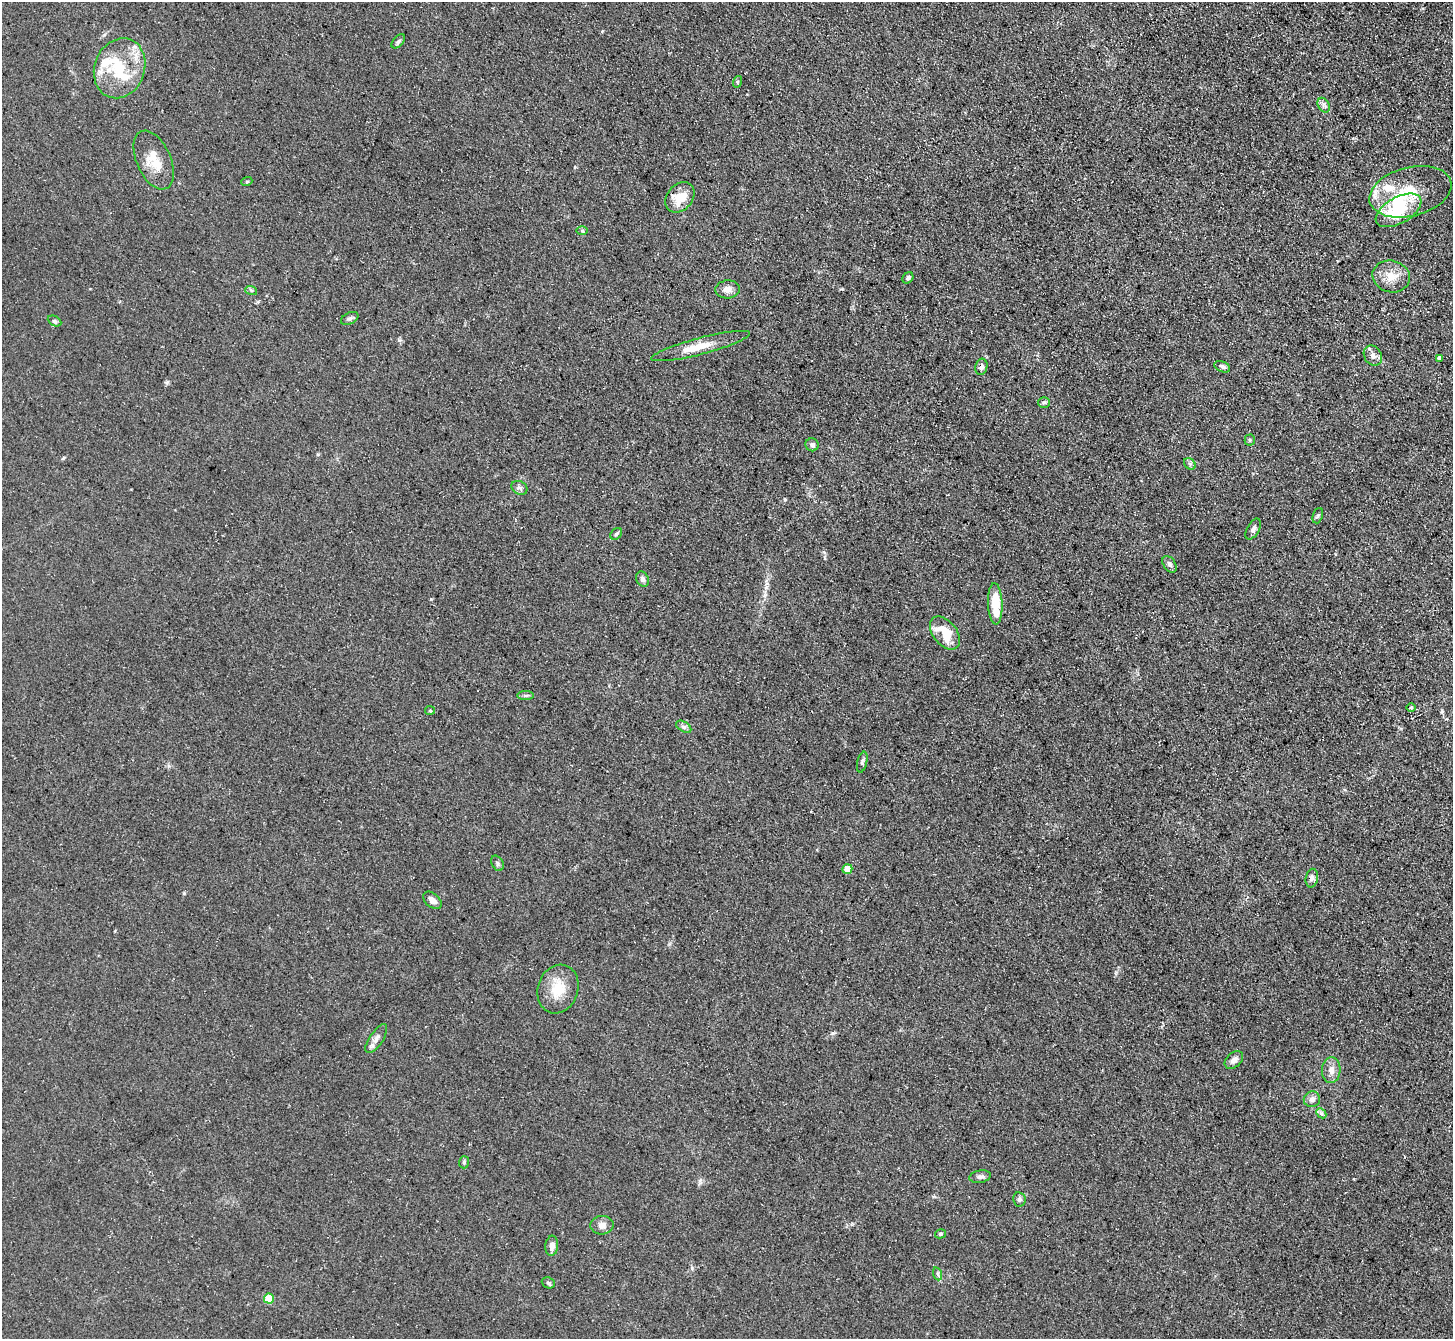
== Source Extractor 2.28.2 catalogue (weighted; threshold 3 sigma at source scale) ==
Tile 10 of 4 x 4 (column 2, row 3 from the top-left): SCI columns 1454-2904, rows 1493-2829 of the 5807 x 5798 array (HDU 1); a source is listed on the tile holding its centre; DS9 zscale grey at full resolution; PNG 1455 x 1341 px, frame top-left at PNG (2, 2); each listed source drawn as its Kron ellipse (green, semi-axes under 4 px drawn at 4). Shown black and unused: <1% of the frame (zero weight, under 3 of 5 exposures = <1% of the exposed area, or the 3 px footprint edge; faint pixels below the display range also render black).
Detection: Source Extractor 2.28.2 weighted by HDU 2 'WHT'; one run over the whole footprint, this tile lists its part. Background 0.0741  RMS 0.0085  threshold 0.0383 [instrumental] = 3 sigma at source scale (4.5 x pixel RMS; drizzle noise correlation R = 1.50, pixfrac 1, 0.05/0.05 arcsec/px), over >= 5 px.
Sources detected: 62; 1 inside a brighter object's white glare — neither listed nor drawn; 4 inside a brighter listed object's ellipse — not listed separately; the other 57 listed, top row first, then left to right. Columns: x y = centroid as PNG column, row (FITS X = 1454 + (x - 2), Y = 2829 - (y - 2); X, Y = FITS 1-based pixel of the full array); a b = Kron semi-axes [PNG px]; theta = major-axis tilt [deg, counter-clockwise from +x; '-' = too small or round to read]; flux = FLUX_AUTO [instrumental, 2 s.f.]
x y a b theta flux
398 41 8 5 47 1.8
120 68 31 25 69 39
737 82 6 4 73 1.1
1324 105 8 5 -60 2.5
154 160 31 17 -66 20
247 181 5 3 - 0.84
1410 192 42 24 14 36
680 197 17 12 49 16
1399 210 25 13 29 39
582 230 6 4 -1 1.3
1391 276 19 16 -14 14
908 278 6 5 - 2.2
727 289 12 9 4 5.7
251 290 6 4 -19 1.3
350 318 9 5 27 2.2
54 321 7 5 -27 1.5
701 346 51 8 15 18
1373 356 10 8 -57 4.3
1439 358 4 4 - 2.4
981 367 8 6 79 3.6
1222 367 8 5 -23 2.7
1044 402 6 5 - 1.5
1250 440 5 5 - 1.3
812 445 7 6 - 3
1190 464 6 5 - 1.9
519 488 8 6 -29 2.5
1318 516 8 5 70 1.6
1253 529 11 6 61 3.3
616 534 6 5 - 1.5
1169 564 9 6 -55 2.6
642 579 8 6 -65 2.7
995 604 21 7 -88 23
945 633 19 11 -51 25
525 696 8 4 0 1.6
1411 707 5 3 - 0.89
430 710 5 4 - 1
684 727 8 5 -31 2.1
862 762 10 5 77 1.9
497 863 8 5 -61 1.7
847 869 5 5 - 13
1312 878 9 6 79 3.1
432 900 11 7 -41 4.5
558 989 25 20 72 22
376 1039 17 6 56 4.9
1234 1060 10 7 41 4.4
1331 1070 13 9 87 5.9
1312 1099 8 8 - 4.4
1321 1113 6 4 -44 1.4
464 1162 6 5 - 1.5
980 1177 11 6 10 2.8
1019 1199 7 6 - 2.5
602 1225 11 9 4 5.1
940 1234 5 4 - 1.4
552 1246 10 6 84 4.9
938 1274 6 4 -71 1.4
548 1283 7 5 -23 1.6
269 1298 5 5 - 21
Overlapping masked pixels (flux is a lower limit): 1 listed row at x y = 981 367